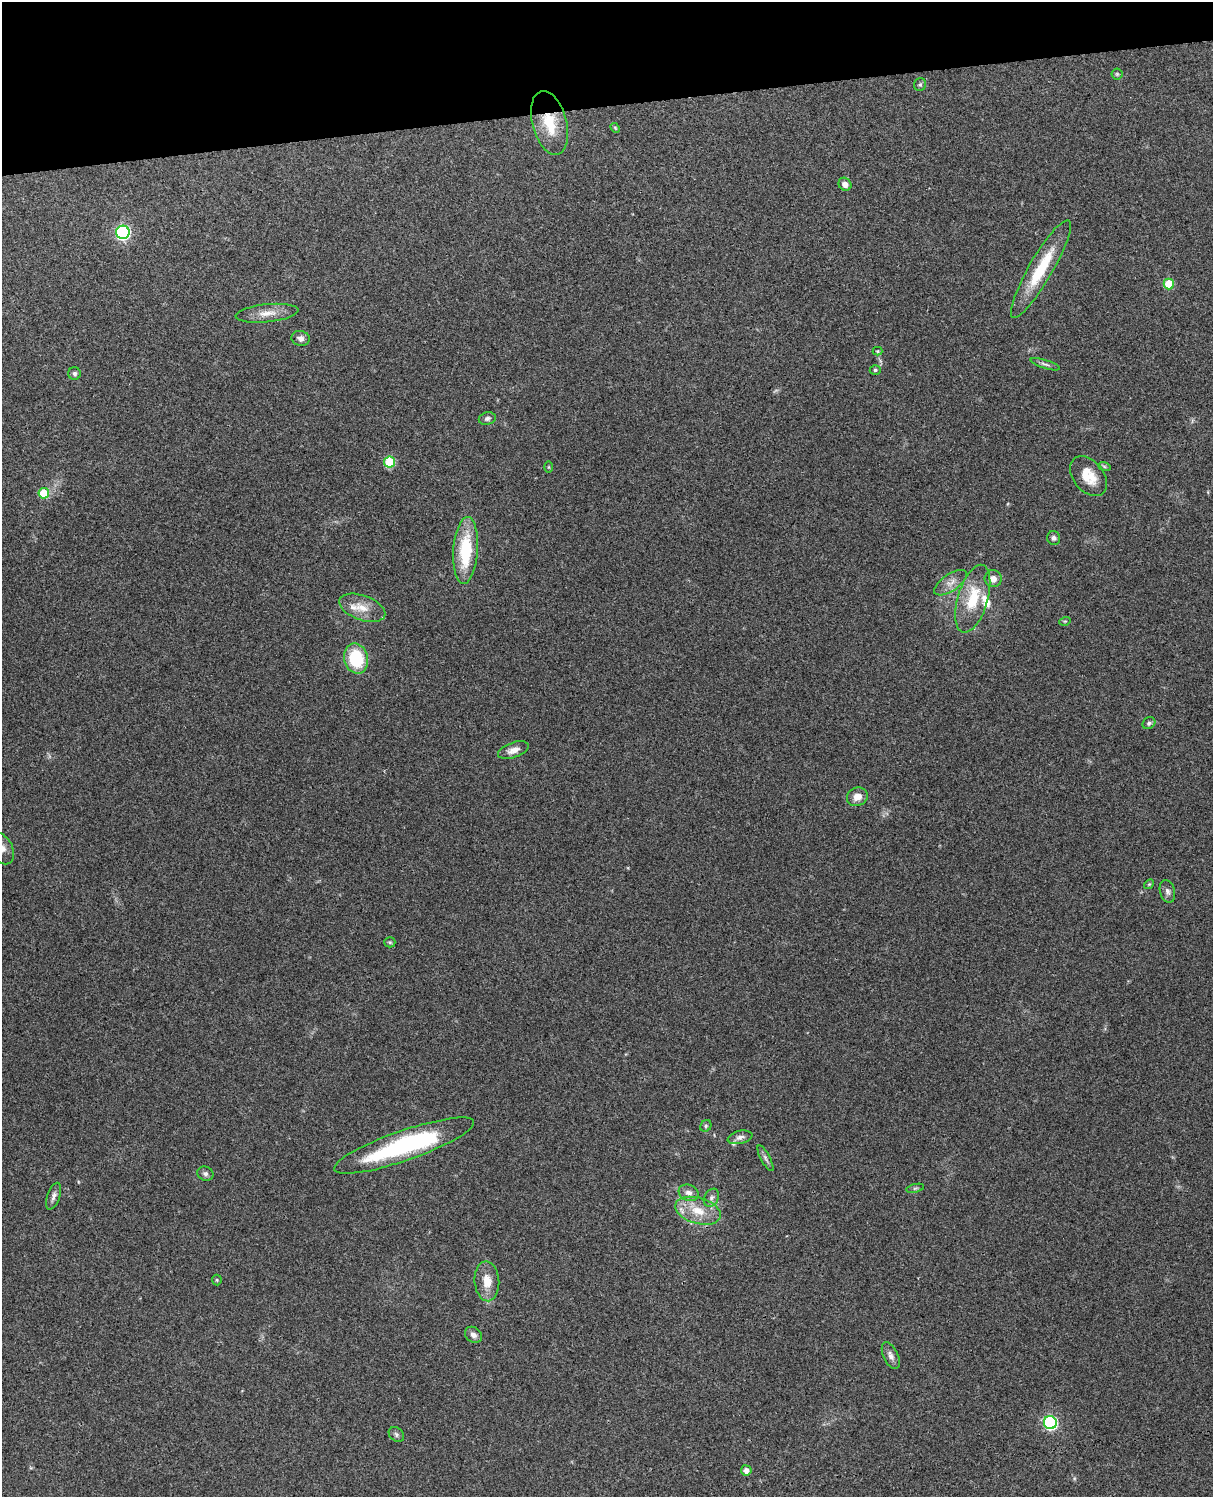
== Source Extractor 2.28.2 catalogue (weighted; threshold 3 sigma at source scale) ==
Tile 3 of 4 x 3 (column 3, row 1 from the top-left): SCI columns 2543-3753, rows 3155-4649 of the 5086 x 4927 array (HDU 1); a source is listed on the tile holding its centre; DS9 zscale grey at full resolution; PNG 1215 x 1499 px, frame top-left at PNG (2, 2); each listed source drawn as its Kron ellipse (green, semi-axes under 4 px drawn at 4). Shown black and unused: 7% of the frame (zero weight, under 3 of 4 exposures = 6% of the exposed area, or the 3 px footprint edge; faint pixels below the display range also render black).
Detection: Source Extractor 2.28.2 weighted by HDU 2 'WHT'; one run over the whole footprint, this tile lists its part. Background 0.203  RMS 0.0081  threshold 0.0365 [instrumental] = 3 sigma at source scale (4.5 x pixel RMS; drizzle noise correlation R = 1.50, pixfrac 1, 0.05/0.05 arcsec/px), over >= 5 px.
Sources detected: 54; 2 inside a brighter listed object's ellipse — not listed separately; the other 52 listed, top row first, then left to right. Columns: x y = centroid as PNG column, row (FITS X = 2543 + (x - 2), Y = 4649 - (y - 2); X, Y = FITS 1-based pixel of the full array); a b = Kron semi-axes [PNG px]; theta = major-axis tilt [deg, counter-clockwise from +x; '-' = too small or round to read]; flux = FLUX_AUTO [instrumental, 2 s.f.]
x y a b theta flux
1117 74 5 5 - 1.1
920 85 6 6 - 1.6
549 123 33 17 -75 26
615 128 5 4 - 0.86
845 184 7 6 - 4.5
123 232 6 6 - 150
1041 269 56 12 60 37
1169 284 5 5 - 28
267 313 31 9 6 11
300 338 9 7 -13 3.7
877 351 5 4 - 0.82
1045 364 15 3 -17 2.3
875 370 5 4 - 1.3
75 374 6 6 - 1.9
487 419 8 6 14 2.3
390 462 5 5 - 41
1104 466 6 4 -19 1.1
549 467 6 4 -90 0.78
1088 476 22 15 -51 17
44 493 5 5 - 27
1054 538 7 6 - 2.4
466 550 33 12 86 45
993 579 8 8 - 5
951 583 19 8 34 6.5
973 599 35 15 74 29
362 608 24 12 -20 14
1065 621 6 3 18 0.84
356 658 15 12 -76 38
1149 723 7 5 37 1.9
513 750 16 7 19 6
857 797 10 9 - 7.1
2 849 16 11 -63 7.9
1149 884 5 4 - 0.98
1167 891 11 7 -75 3.4
390 942 5 5 - 1
706 1126 6 5 - 1.3
740 1137 12 6 13 3.2
404 1146 74 15 19 110
765 1158 14 4 -62 2.5
205 1174 8 7 - 2.7
915 1188 9 4 13 1.5
689 1193 10 8 -23 4.1
54 1196 14 6 70 3.5
711 1198 9 7 59 3
698 1211 23 13 -16 18
217 1280 5 5 - 1
487 1281 20 12 -86 12
473 1335 9 7 -37 3.8
891 1356 14 7 -64 4.3
1050 1423 6 6 - 120
396 1435 8 6 -42 2
746 1470 5 5 - 4.5
Overlapping masked pixels (flux is a lower limit): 1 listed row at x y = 549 123
Isophote crosses this tile's border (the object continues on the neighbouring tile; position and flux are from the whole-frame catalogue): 1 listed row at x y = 2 849